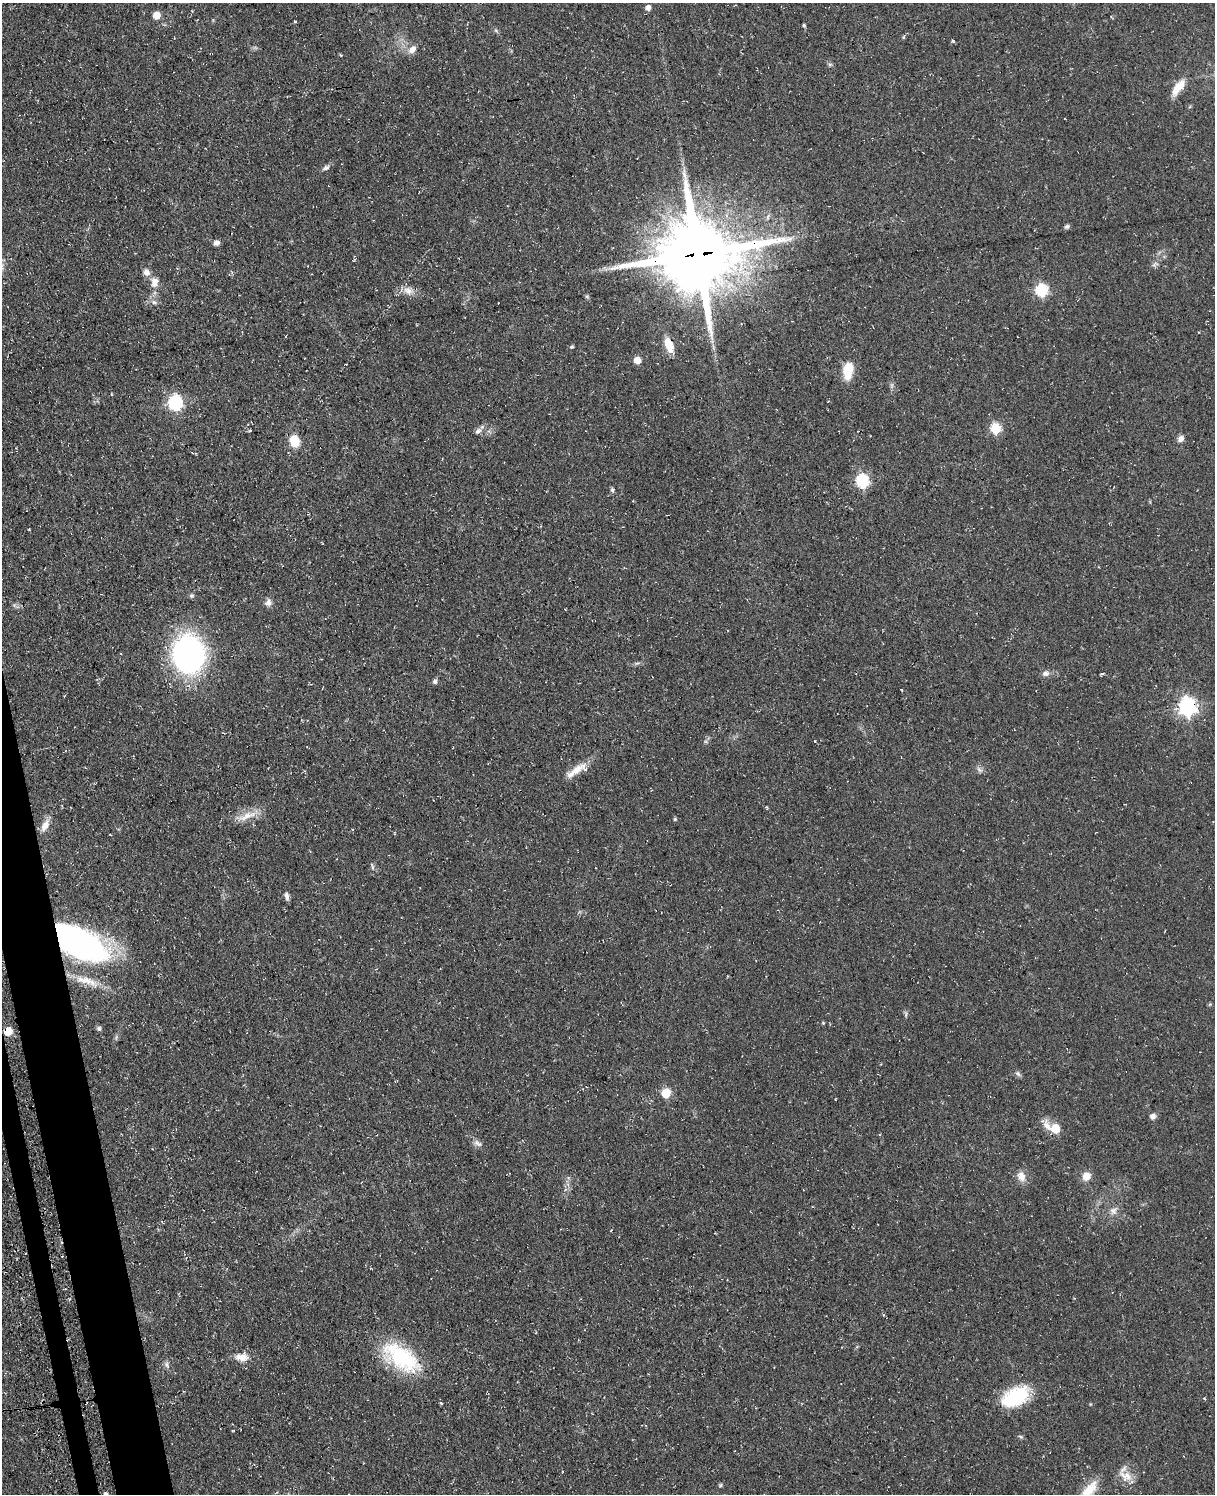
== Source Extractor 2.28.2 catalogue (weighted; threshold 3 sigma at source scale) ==
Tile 7 of 4 x 3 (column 3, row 2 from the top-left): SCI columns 2495-3707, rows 1752-3243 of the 4953 x 4872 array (HDU 1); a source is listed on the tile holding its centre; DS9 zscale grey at full resolution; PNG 1217 x 1496 px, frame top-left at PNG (2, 3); no overlay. Shown black and unused: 3% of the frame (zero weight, under 3 of 4 exposures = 4% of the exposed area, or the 3 px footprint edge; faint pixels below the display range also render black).
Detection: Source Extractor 2.28.2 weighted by HDU 2 'WHT'; one run over the whole footprint, this tile lists its part. Background 0.0687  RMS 0.0068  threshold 0.0304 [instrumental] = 3 sigma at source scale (4.5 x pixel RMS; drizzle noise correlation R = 1.50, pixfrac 1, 0.05/0.05 arcsec/px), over >= 5 px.
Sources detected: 74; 1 cosmic-ray / hot-pixel residue — not listed; the other 73 listed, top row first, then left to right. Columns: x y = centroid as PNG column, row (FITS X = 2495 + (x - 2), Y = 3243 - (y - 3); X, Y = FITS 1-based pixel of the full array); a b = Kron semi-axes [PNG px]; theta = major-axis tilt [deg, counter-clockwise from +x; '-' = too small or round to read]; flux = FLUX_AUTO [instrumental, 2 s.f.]
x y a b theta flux
648 8 6 5 - 3.6
156 15 5 5 - 12
295 21 4 3 - 0.71
804 25 4 4 - 0.89
496 31 6 4 -21 1
903 37 5 4 - 0.79
953 41 4 4 - 0.72
412 49 11 8 41 4.7
1178 87 23 9 54 10
326 168 10 6 24 2.1
768 217 9 4 77 1.5
1067 227 7 5 28 1.5
217 243 7 6 - 2.8
698 254 24 21 8 7700
1155 264 11 5 25 2
147 272 9 8 - 4.2
232 273 6 3 -73 0.9
155 282 16 11 76 6.3
1042 290 6 6 - 80
408 291 15 9 -17 5.7
587 296 6 5 - 0.95
154 302 8 5 -39 2
669 345 16 8 -71 10
572 347 5 4 - 0.95
637 360 5 5 - 10
848 371 21 11 85 14
111 394 4 2 - 0.45
175 403 7 6 - 130
995 428 6 5 - 44
478 431 9 6 46 2.5
1181 439 8 7 - 3.1
294 441 12 9 -75 14
862 481 6 6 - 98
612 490 7 5 -74 1.3
191 596 5 5 - 1.6
268 602 10 8 69 3.2
188 654 21 17 -85 280
1045 673 10 7 16 2.8
1101 674 5 3 - 0.81
435 681 5 5 - 2
902 690 3 2 - 1.3
1187 707 7 7 - 300
814 741 4 3 - 0.47
576 770 33 9 33 10
979 770 10 6 -52 2
247 816 31 8 22 9.6
675 819 4 4 - 0.92
45 826 17 8 62 5.9
287 896 9 5 -79 2.6
79 943 43 20 -30 300
85 980 32 10 -14 14
823 1023 4 4 - 0.68
99 1028 7 6 - 1.6
8 1031 5 5 - 21
1018 1074 9 5 -43 1.7
666 1093 6 5 - 30
1153 1116 7 7 - 2.9
1055 1128 10 6 -25 27
477 1143 13 7 -27 3.1
1021 1176 13 9 -69 6.1
1086 1176 11 9 44 5.8
1113 1211 10 9 - 3.8
242 1357 19 10 -3 7.3
401 1358 51 25 -34 55
167 1364 9 5 -55 2
1015 1397 30 17 26 41
441 1403 3 3 - 1.5
233 1431 4 2 - 0.52
1021 1437 7 4 -29 1.2
1126 1476 21 13 -30 8.7
720 1485 6 5 - 0.96
1088 1491 35 11 48 15
105 1494 4 4 - 2.2
Overlapping masked pixels (flux is a lower limit): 5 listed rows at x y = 698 254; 1187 707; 79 943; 8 1031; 401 1358
Isophote crosses this tile's border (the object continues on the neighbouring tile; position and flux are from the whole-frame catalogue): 2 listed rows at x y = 1088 1491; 105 1494